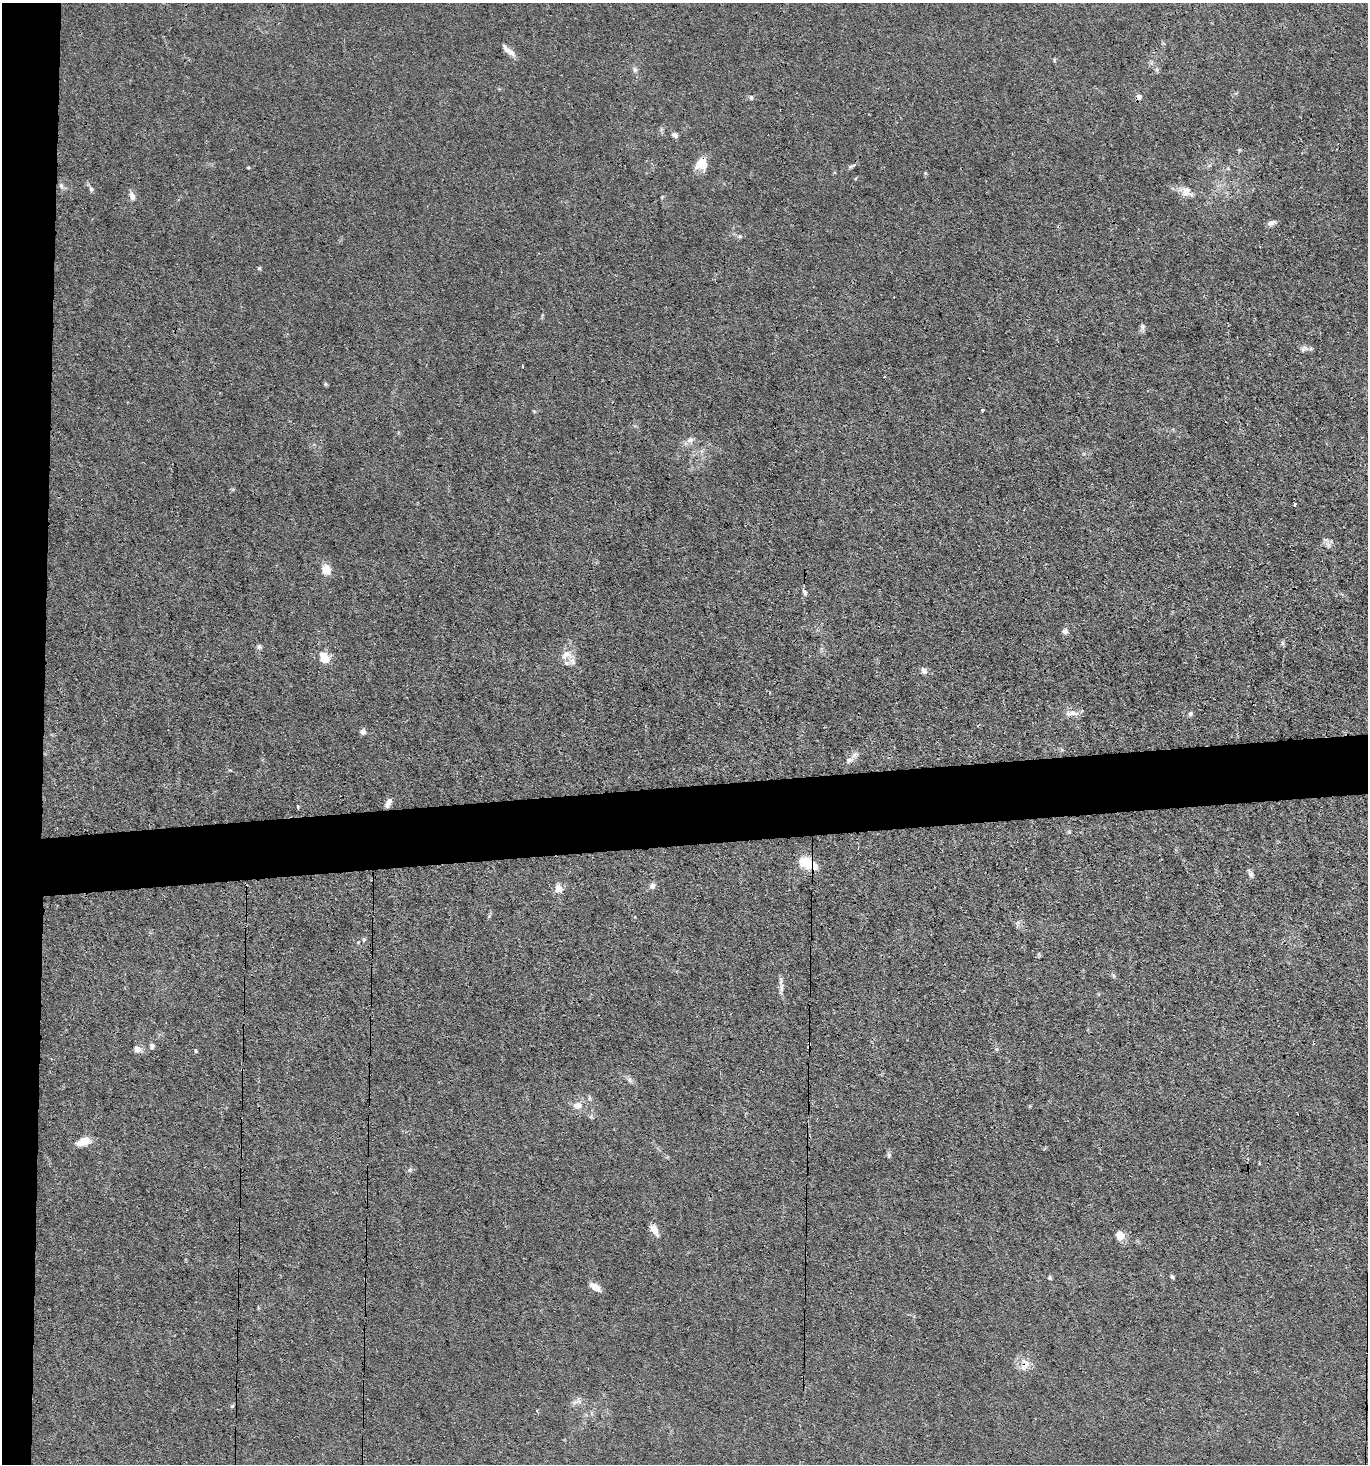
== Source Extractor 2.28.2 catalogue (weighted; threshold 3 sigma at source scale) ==
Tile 4 of 3 x 3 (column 1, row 2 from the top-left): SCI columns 138-1503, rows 1462-2923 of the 4355 x 4384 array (HDU 1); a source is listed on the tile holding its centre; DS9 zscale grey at full resolution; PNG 1370 x 1466 px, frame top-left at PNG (2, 3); no overlay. Shown black and unused: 7% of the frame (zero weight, under 3 of 4 exposures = <1% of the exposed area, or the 3 px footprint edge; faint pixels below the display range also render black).
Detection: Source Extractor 2.28.2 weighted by HDU 2 'WHT'; one run over the whole footprint, this tile lists its part. Background 0.0192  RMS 0.0031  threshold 0.0141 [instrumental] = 3 sigma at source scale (4.5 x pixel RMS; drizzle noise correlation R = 1.50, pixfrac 1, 0.05/0.05 arcsec/px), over >= 5 px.
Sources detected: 66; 2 cosmic-ray / hot-pixel residue — not listed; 2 inside a brighter listed object's ellipse — not listed separately; the other 62 listed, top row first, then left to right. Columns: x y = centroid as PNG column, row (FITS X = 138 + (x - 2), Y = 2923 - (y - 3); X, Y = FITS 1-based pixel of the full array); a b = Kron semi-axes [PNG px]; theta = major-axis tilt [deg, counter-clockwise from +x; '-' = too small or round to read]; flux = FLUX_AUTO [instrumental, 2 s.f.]
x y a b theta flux
506 49 16 7 -56 1.9
1054 60 6 3 72 0.35
635 70 8 6 90 0.82
751 97 7 5 -72 0.53
1139 97 6 6 - 1.2
675 135 7 5 -24 1.1
702 164 14 13 - 4.8
852 166 12 3 25 0.71
248 167 3 3 - 0.29
61 186 9 5 -69 0.84
91 189 8 6 -54 0.75
1187 191 15 12 68 2.8
132 196 11 7 -73 1.5
1272 223 11 6 18 1.4
740 236 6 5 - 0.6
259 268 6 4 0 0.41
1143 327 8 7 - 0.86
1305 348 12 5 -27 1.2
325 384 6 4 90 0.42
982 409 3 3 - 0.74
690 440 10 8 24 1.5
1294 504 3 3 - 0.57
1328 544 9 6 -69 1.2
326 569 11 10 - 3.3
804 592 8 5 -58 0.83
1065 631 7 7 - 0.97
259 647 6 6 - 0.65
566 655 19 10 40 3.1
324 657 12 9 -56 4.4
924 671 9 6 -57 1.1
1072 713 21 6 -2 1.9
1190 713 6 5 - 0.72
363 732 6 6 - 1.4
849 760 9 6 23 1.2
389 803 12 6 63 1.7
298 807 5 3 - 0.28
808 864 21 10 -28 8.3
1251 874 9 6 -65 0.96
652 886 7 7 - 1.4
558 888 11 9 -51 2.3
1017 924 9 4 84 0.68
364 940 6 5 - 0.45
1114 976 6 4 -71 0.46
781 988 17 5 81 1.4
809 1043 3 2 - 0.36
152 1046 7 6 - 0.93
137 1049 10 7 -14 1.7
196 1051 4 4 - 0.38
630 1080 7 4 -71 0.72
578 1105 11 8 5 2.5
83 1141 17 9 19 3.6
889 1155 7 5 79 0.61
410 1169 6 5 - 0.58
654 1230 12 6 -56 2.8
1120 1235 10 9 - 3
1172 1277 5 4 - 0.57
1049 1278 6 5 - 0.46
595 1287 13 7 -33 2.7
1025 1365 18 8 48 2.6
579 1401 9 6 -56 1.1
232 1406 5 4 - 0.44
537 1410 3 3 - 0.37
Overlapping masked pixels (flux is a lower limit): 3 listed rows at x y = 808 864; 809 1043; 1025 1365